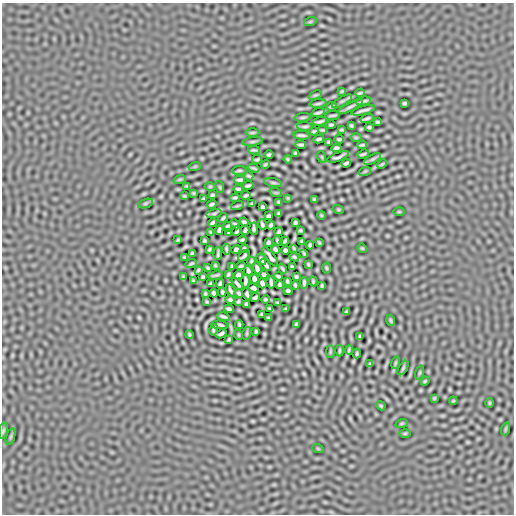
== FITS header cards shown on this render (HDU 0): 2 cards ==
NAXIS1  =                  512
NAXIS2  =                  512

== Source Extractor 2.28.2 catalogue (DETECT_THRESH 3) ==
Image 512 x 512 px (HDU 0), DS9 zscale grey, 1 PNG px = 1 image px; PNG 516 x 516 px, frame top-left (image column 1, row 512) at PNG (2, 3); each listed source drawn as its Kron ellipse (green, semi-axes under 4 px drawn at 4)
Background 2.21e-07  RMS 2.3e-05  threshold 7.02e-05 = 3 sigma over >= 5 px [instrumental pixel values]
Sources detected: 210; all 210 listed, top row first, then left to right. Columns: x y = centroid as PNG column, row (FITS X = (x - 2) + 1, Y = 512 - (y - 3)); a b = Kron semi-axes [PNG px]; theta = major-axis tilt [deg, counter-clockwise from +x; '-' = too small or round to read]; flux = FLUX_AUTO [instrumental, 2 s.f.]
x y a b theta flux
310 22 6 4 19 0.0015
342 91 4 2 - 0.0016
360 93 5 2 - 0.0023
315 95 7 3 21 0.0019
342 101 11 4 30 0.0029
363 101 7 2 14 0.0033
405 103 4 3 - 0.0024
318 104 8 2 5 0.0026
332 106 5 2 - 0.0023
350 107 14 3 27 0.0053
363 110 12 2 15 0.0047
318 113 7 2 18 0.0033
332 115 7 2 6 0.0023
303 117 8 3 5 0.0024
367 118 7 2 18 0.003
320 121 7 2 14 0.0035
378 122 4 3 - 0.0022
331 125 4 3 - 0.0023
305 126 7 2 -2 0.0027
351 126 3 3 - 0.0019
369 127 4 3 - 0.0024
322 130 4 2 - 0.0021
342 130 4 2 - 0.0016
314 131 4 2 - 0.0019
252 132 7 3 1 0.0019
302 135 8 2 -5 0.0036
356 138 6 4 0 0.0013
319 139 5 3 - 0.0029
339 139 5 2 - 0.0024
252 142 10 3 7 0.0026
329 142 4 3 - 0.0019
301 145 5 2 - 0.0028
362 145 5 2 - 0.0022
336 148 5 3 - 0.0029
254 150 6 2 3 0.0024
295 153 4 2 - 0.0018
363 154 6 2 18 0.0026
269 155 4 3 - 0.0025
322 157 6 3 -71 0.0011
338 157 11 3 21 0.0039
257 159 5 2 - 0.0022
288 159 4 3 - 0.0019
373 159 9 4 27 0.0025
346 163 5 3 - 0.0026
265 164 4 3 - 0.0019
382 164 5 3 - 0.0017
195 166 6 4 19 0.0013
254 168 6 2 -18 0.0025
239 171 7 3 5 0.0022
365 171 6 4 19 0.0014
249 176 5 2 - 0.0019
180 179 6 4 18 0.0015
240 180 5 3 - 0.0029
273 183 9 3 -11 0.0021
187 186 3 2 - 0.0013
210 186 5 3 - 0.0014
248 186 5 3 - 0.0028
220 187 6 3 -71 0.0013
238 189 4 3 - 0.0026
193 193 3 2 - 0.0016
276 193 6 4 -18 0.0014
212 195 4 3 - 0.0022
246 195 5 3 - 0.0022
184 196 3 2 - 0.0016
235 198 4 2 - 0.0023
288 198 4 4 - 0.0014
203 199 3 3 - 0.0019
314 199 3 3 - 0.0016
279 202 3 2 - 0.0017
145 204 8 3 19 0.0018
212 204 5 3 - 0.0026
252 204 4 3 - 0.0021
237 206 6 4 19 0.0014
263 207 4 3 - 0.0023
338 209 6 3 -18 0.0013
399 212 5 3 - 0.0014
279 213 4 3 - 0.0021
214 214 8 3 11 0.002
321 215 4 3 - 0.0015
268 216 4 3 - 0.0025
223 218 5 2 - 0.0023
244 222 4 3 - 0.0028
213 223 4 3 - 0.0027
295 223 4 3 - 0.0022
235 224 6 2 -47 0.0018
262 225 5 3 - 0.0027
271 225 4 3 - 0.0025
227 227 5 3 - 0.0021
254 229 6 3 -86 0.0028
219 230 5 3 - 0.0028
245 230 4 3 - 0.0028
300 230 3 3 - 0.0018
237 231 5 3 - 0.0026
279 232 4 3 - 0.0023
211 233 4 2 - 0.0017
229 233 4 3 - 0.0018
178 240 3 2 - 0.0015
242 240 4 3 - 0.002
204 241 3 3 - 0.0019
278 241 5 3 - 0.0021
284 241 5 3 - 0.0023
301 241 4 2 - 0.0017
268 243 4 3 - 0.0024
319 243 3 2 - 0.0016
310 245 4 3 - 0.0021
294 248 3 2 - 0.0015
362 248 5 4 - 0.0015
209 249 4 3 - 0.0019
226 249 5 2 - 0.0024
244 249 4 3 - 0.002
275 249 4 3 - 0.0026
236 250 5 3 - 0.0028
285 250 4 4 - 0.0028
192 253 4 2 - 0.0018
304 253 4 2 - 0.0017
218 254 6 2 87 0.0024
244 256 7 3 42 0.0021
184 257 3 2 - 0.0016
270 257 12 3 -53 0.0044
294 257 5 2 - 0.0024
261 259 6 3 -58 0.003
251 261 4 3 - 0.0019
191 264 6 3 23 0.002
308 264 4 2 - 0.0016
215 265 3 2 - 0.0014
266 265 7 3 -49 0.0036
232 266 3 3 - 0.0016
241 266 5 2 - 0.0023
292 267 3 3 - 0.0021
208 268 4 2 - 0.0017
257 268 6 3 -68 0.0039
326 268 5 3 - 0.0015
282 269 5 2 - 0.0019
198 270 3 2 - 0.0016
248 271 5 3 - 0.0028
228 274 4 2 - 0.002
264 274 4 3 - 0.0029
215 275 7 2 15 0.0023
238 275 5 4 - 0.0029
278 276 4 3 - 0.002
296 276 4 3 - 0.0019
183 277 3 2 - 0.0013
203 277 4 3 - 0.0022
254 279 5 3 - 0.004
193 280 3 2 - 0.0015
245 281 7 3 83 0.0036
287 281 4 3 - 0.002
313 281 5 2 - 0.0021
271 282 6 3 -83 0.0038
220 283 4 3 - 0.0025
262 283 5 3 - 0.0031
304 283 5 3 - 0.0029
211 284 4 3 - 0.0022
238 284 7 3 -43 0.0028
279 285 4 3 - 0.0022
295 285 4 3 - 0.0022
322 286 3 3 - 0.0019
253 288 5 4 - 0.0033
231 291 6 3 -59 0.0028
288 291 4 3 - 0.0025
222 292 4 3 - 0.0024
214 293 4 3 - 0.0028
239 293 4 2 - 0.0021
205 294 3 3 - 0.0019
247 294 6 3 -64 0.0028
255 298 5 3 - 0.0026
266 299 4 2 - 0.0021
230 300 4 3 - 0.0024
238 301 3 2 - 0.0017
207 302 4 2 - 0.0015
277 303 3 3 - 0.0016
246 304 4 3 - 0.0024
270 308 4 3 - 0.002
229 309 5 3 - 0.0029
286 309 4 3 - 0.0019
346 312 4 2 - 0.0017
261 314 3 2 - 0.0016
223 316 6 3 -20 0.0032
268 318 4 2 - 0.0015
391 320 6 3 -71 0.002
296 324 3 2 - 0.0016
220 325 9 3 -4 0.0028
239 325 4 3 - 0.0022
214 330 6 2 76 0.0019
256 331 4 3 - 0.002
247 333 6 4 72 0.0013
221 334 6 3 30 0.0029
189 335 4 2 - 0.0019
239 335 5 3 - 0.0013
360 336 4 3 - 0.002
229 340 3 3 - 0.0018
349 350 4 2 - 0.0019
339 351 6 3 89 0.0019
330 352 6 3 90 0.0016
357 354 5 2 - 0.0019
395 363 6 4 71 0.0014
370 364 3 2 - 0.0015
403 368 8 3 58 0.0022
420 373 7 3 71 0.0015
425 381 4 3 - 0.0017
434 398 3 3 - 0.0015
453 401 4 3 - 0.0014
489 403 5 3 - 0.0015
381 406 5 3 - 0.0016
402 423 6 4 18 0.0012
505 429 7 4 71 0.0016
3 431 8 3 81 0.002
405 433 6 4 1 0.0014
11 437 8 3 71 0.002
318 449 6 3 -19 0.0011